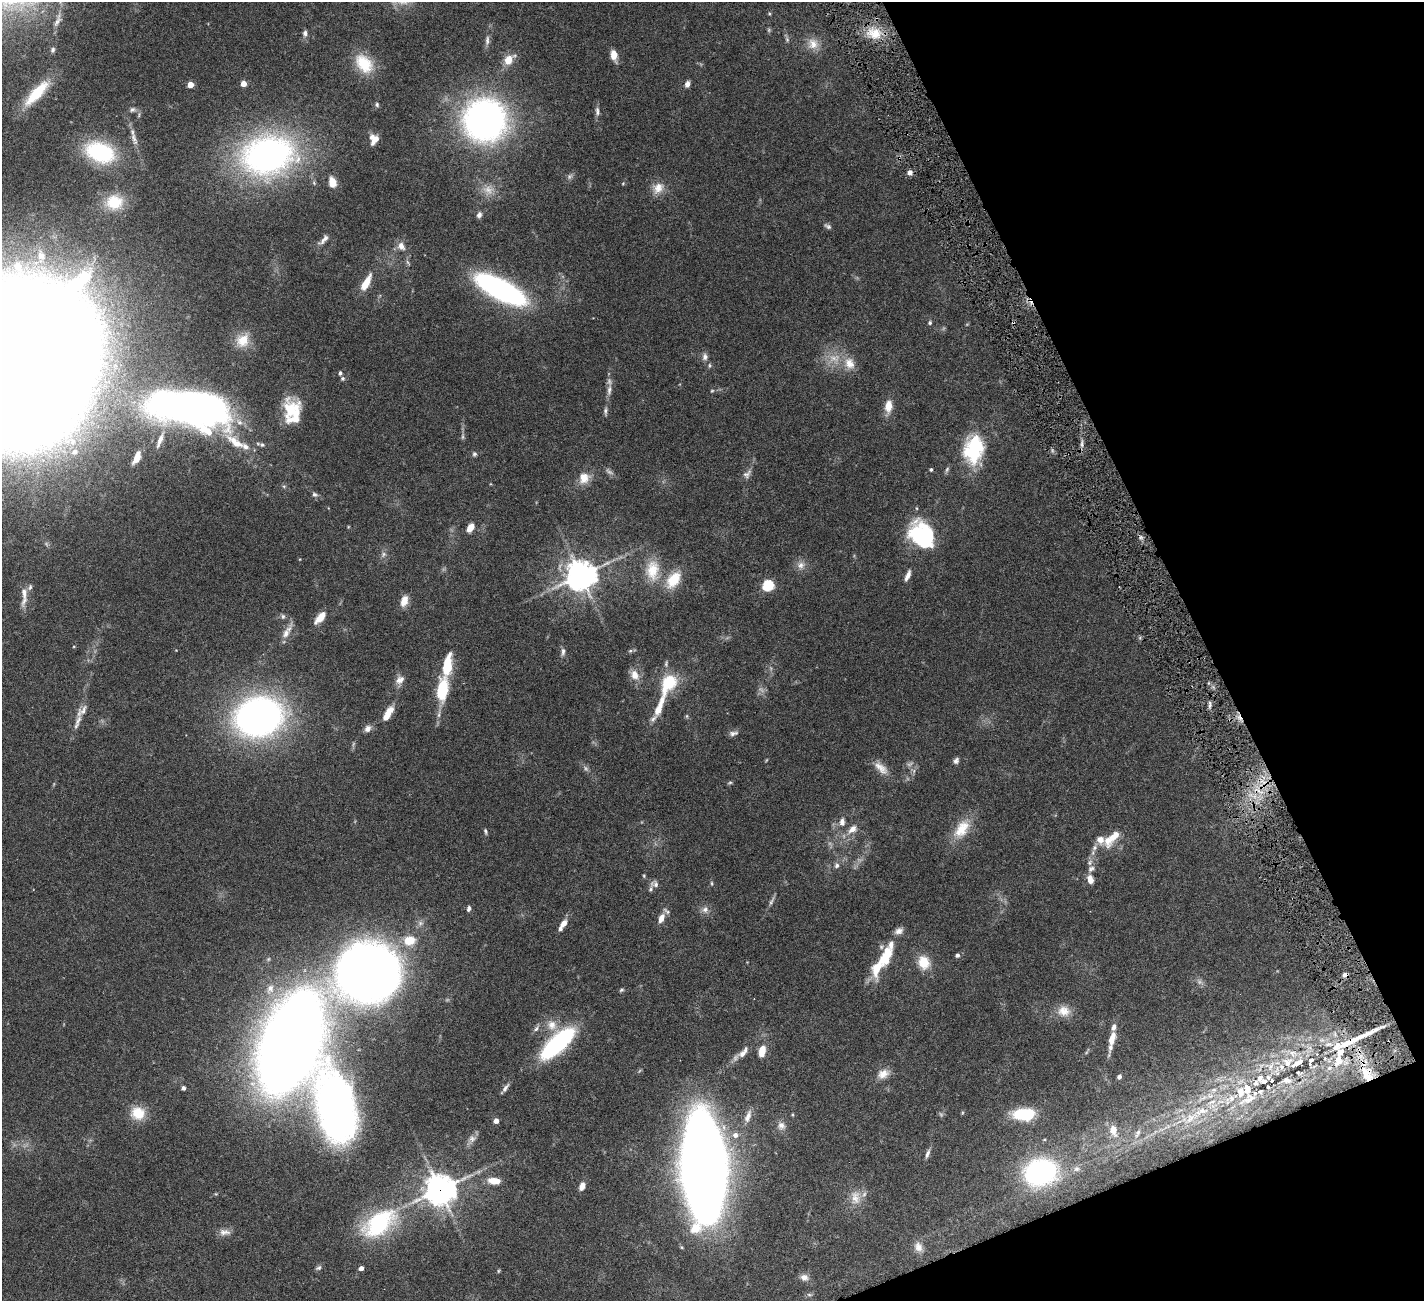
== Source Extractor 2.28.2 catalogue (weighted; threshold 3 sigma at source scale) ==
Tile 12 of 4 x 4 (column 4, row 3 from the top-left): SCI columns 4266-5687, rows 1595-2893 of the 5741 x 5679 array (HDU 1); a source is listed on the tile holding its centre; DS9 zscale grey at full resolution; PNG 1426 x 1303 px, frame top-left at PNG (2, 2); no overlay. Shown black and unused: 20% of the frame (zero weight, under 4 of 8 exposures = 2% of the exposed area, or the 3 px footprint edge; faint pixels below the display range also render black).
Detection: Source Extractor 2.28.2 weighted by HDU 2 'WHT'; one run over the whole footprint, this tile lists its part. Background 0.0766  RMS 0.0028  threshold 0.0113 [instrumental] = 3 sigma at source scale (4.09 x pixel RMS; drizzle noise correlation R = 1.36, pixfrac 0.8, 0.05/0.05 arcsec/px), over >= 5 px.
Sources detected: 224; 13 too faint to see at this stretch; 1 inside a brighter object's white glare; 2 cosmic-ray / hot-pixel residue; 3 long thin detections or spike segments (spike, bleed or trail) — not listed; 35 inside a brighter listed object's ellipse — not listed separately; the other 170 listed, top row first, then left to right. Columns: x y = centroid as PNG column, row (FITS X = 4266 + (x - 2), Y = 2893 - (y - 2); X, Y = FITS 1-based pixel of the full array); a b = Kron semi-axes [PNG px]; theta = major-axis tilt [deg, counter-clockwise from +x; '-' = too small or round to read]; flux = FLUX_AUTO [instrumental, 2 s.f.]
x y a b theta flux
57 21 21 7 67 1.7
305 33 9 6 -89 0.84
874 33 23 15 -16 6.2
787 39 8 6 -70 0.55
813 44 16 14 -53 3.1
53 50 7 5 75 0.59
614 55 12 7 -80 2.6
509 60 14 9 46 3.4
364 63 27 18 -50 8.1
244 84 4 4 - 3.2
687 84 5 4 - 1.7
190 85 4 4 - 4.1
37 93 37 11 46 9.6
377 105 7 5 -86 0.48
132 109 8 6 14 0.66
597 111 13 6 -89 1
485 120 32 32 - 110
372 137 10 9 - 1.5
134 138 22 6 -72 1.8
100 152 32 20 -21 22
268 155 65 47 11 80
910 172 6 6 - 1.2
569 176 9 7 52 0.77
332 182 10 7 -79 3.4
623 183 5 3 - 0.24
658 188 16 14 43 3
488 190 16 14 -37 3.2
114 202 24 20 1 8.6
479 215 7 6 - 0.89
828 226 10 5 -31 0.69
324 239 15 6 47 1.3
401 246 12 9 -62 1.9
41 256 12 10 -80 2
366 283 19 7 61 4.3
501 289 43 14 -28 72
930 323 5 5 - 0.46
242 340 19 16 52 4.7
705 357 9 7 87 1.1
18 362 118 94 35 1400
849 363 18 14 -67 3.6
709 365 7 4 83 0.35
340 373 5 4 - 0.5
342 378 5 5 - 0.46
609 390 18 7 83 1.6
888 406 11 7 83 4.1
192 408 64 28 -12 230
290 410 31 15 88 8.4
605 411 12 5 89 0.7
160 440 24 6 68 2.3
1082 444 10 4 90 0.85
262 445 8 6 -13 0.66
974 449 35 23 80 16
75 452 6 5 - 0.98
474 454 7 6 - 0.55
137 458 10 5 66 3.7
947 469 8 5 64 0.54
931 470 5 4 - 0.34
747 474 14 8 51 1.3
584 478 16 14 47 3.4
284 486 6 5 - 0.44
315 494 8 6 -30 0.65
470 527 8 5 55 2.9
923 535 33 19 -65 23
383 554 9 6 51 0.82
801 565 12 11 - 1.8
652 570 30 19 88 7.6
581 575 10 9 - 360
908 575 13 5 67 1.5
673 580 26 15 55 6.6
768 585 5 5 - 26
24 593 18 8 -83 2
404 601 10 7 72 3.3
283 616 7 5 77 0.56
320 617 13 6 47 4
287 631 25 7 59 2.2
630 651 5 5 - 0.4
563 652 12 5 84 0.89
447 666 20 7 82 11
635 675 13 10 -63 2.7
400 680 12 9 41 1.8
668 683 27 17 59 9.8
442 689 21 10 82 14
1209 704 12 4 87 0.7
388 714 20 7 59 3.9
687 716 5 5 - 0.36
258 717 37 29 15 130
77 722 26 7 69 2.1
368 729 9 7 53 1.3
733 733 13 6 12 0.97
956 761 8 6 54 0.81
881 768 23 10 -42 2.8
730 782 6 4 16 0.38
1265 783 16 11 -23 5.2
842 822 12 8 89 1.5
852 829 14 9 38 2.3
962 829 30 16 56 6.6
485 831 8 4 -73 0.45
1107 840 16 12 -57 2.9
1094 848 9 7 49 1
837 865 8 7 - 0.83
1091 869 11 7 36 1
644 876 5 4 - 0.28
1090 879 9 6 -78 2
712 883 7 3 -82 0.34
654 884 12 9 -5 1.2
771 901 15 5 67 0.8
469 909 7 5 77 0.65
705 910 10 9 - 1.4
661 918 13 7 66 1.9
564 923 8 6 51 2.1
409 940 17 14 10 5.5
957 955 5 4 - 0.67
886 956 30 14 67 7.8
924 962 17 14 -71 4.8
368 972 37 33 21 390
270 989 14 9 69 2.2
621 990 6 5 - 0.41
1064 1011 18 15 -9 3.3
552 1025 16 13 -53 3.4
536 1029 10 6 50 0.84
1335 1034 10 5 -72 0.88
1112 1039 24 7 77 3.3
291 1043 62 31 69 700
557 1043 31 11 43 47
762 1050 10 6 80 4.8
743 1053 21 8 49 2.4
1310 1060 6 4 34 0.89
1338 1060 28 21 -20 11
1288 1062 17 14 19 4.2
1270 1066 13 6 53 1.4
1299 1073 8 4 -18 0.46
883 1074 16 11 26 2.4
1367 1074 25 15 -60 9
1119 1077 4 4 - 0.94
1268 1077 6 6 - 0.61
1260 1078 11 8 73 1.2
1286 1080 14 7 3 1.3
183 1088 4 4 - 0.87
1214 1090 8 5 7 0.66
1249 1099 29 11 27 4
1212 1102 13 4 22 1.1
336 1108 67 33 -76 150
138 1113 18 16 -14 5.4
962 1113 6 3 72 0.27
1024 1114 24 13 1 10
748 1116 18 7 70 2
1191 1118 23 11 37 4.4
496 1121 4 4 - 2
781 1126 12 11 - 1.6
1113 1130 10 7 -76 3.4
1138 1133 14 5 65 1.1
735 1135 7 7 - 1.4
472 1138 10 10 - 1.3
927 1154 12 5 71 0.95
704 1167 68 27 -87 530
1076 1169 8 8 - 1
1040 1172 30 23 16 48
494 1181 15 8 -6 3.3
582 1186 10 6 67 1.6
440 1189 11 10 - 330
855 1197 23 15 90 3.9
379 1223 46 25 37 25
695 1229 5 5 - 9.7
224 1232 16 8 -6 1.6
918 1247 15 10 -71 2.1
318 1268 8 5 24 0.57
361 1268 4 4 - 1.4
498 1271 5 3 - 0.26
804 1277 11 9 -13 1.4
809 1295 8 4 -9 0.44
Overlapping masked pixels (flux is a lower limit): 3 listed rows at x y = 1265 783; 1367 1074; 440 1189
Isophote crosses this tile's border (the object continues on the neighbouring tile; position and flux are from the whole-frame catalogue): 1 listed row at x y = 18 362